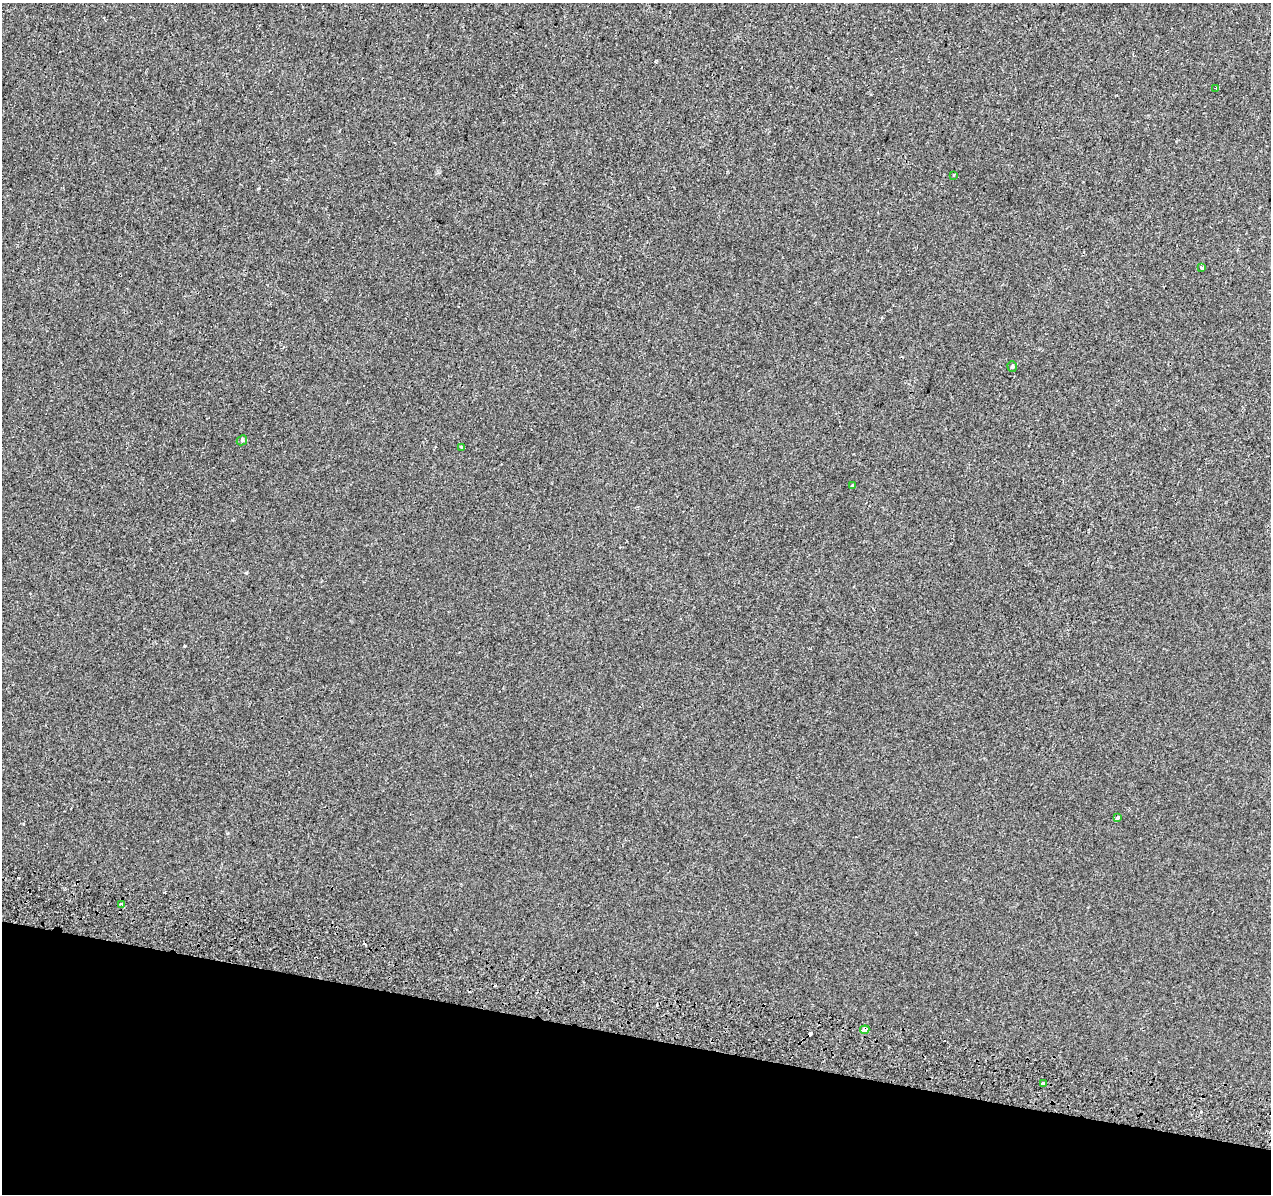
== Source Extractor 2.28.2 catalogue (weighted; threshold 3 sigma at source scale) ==
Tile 15 of 4 x 4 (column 3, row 4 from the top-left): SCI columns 2564-3832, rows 340-1531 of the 5120 x 5387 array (HDU 1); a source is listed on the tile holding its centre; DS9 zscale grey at full resolution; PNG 1273 x 1196 px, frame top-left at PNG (2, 3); each listed source drawn as its Kron ellipse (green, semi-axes under 4 px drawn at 4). Shown black and unused: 13% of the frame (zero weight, under 2 of 3 exposures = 3% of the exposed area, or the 3 px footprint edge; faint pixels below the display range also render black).
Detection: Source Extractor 2.28.2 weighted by HDU 2 'WHT'; one run over the whole footprint, this tile lists its part. Background -8.78e-04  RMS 0.0049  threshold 0.022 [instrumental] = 3 sigma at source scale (4.5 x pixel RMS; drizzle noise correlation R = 1.50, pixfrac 1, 0.0396/0.0396 arcsec/px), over >= 5 px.
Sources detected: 15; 4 cosmic-ray / hot-pixel residue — neither listed nor drawn; the other 11 listed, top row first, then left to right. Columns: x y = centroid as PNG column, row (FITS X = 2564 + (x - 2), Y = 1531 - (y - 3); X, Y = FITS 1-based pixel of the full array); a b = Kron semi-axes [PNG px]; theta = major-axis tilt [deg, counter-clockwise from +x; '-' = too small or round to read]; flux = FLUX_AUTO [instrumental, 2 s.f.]
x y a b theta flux
1216 88 3 2 - 0.8
954 175 3 2 - 0.41
1202 267 3 3 - 7.2
1012 367 5 4 - 0.67
242 440 6 4 47 0.76
462 447 3 3 - 1.5
852 485 3 2 - 0.45
1117 817 4 3 - 2.5
122 904 3 3 - 3.7
865 1030 5 3 - 4.3
1044 1084 4 3 - 6.7
Overlapping masked pixels (flux is a lower limit): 1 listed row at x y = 865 1030